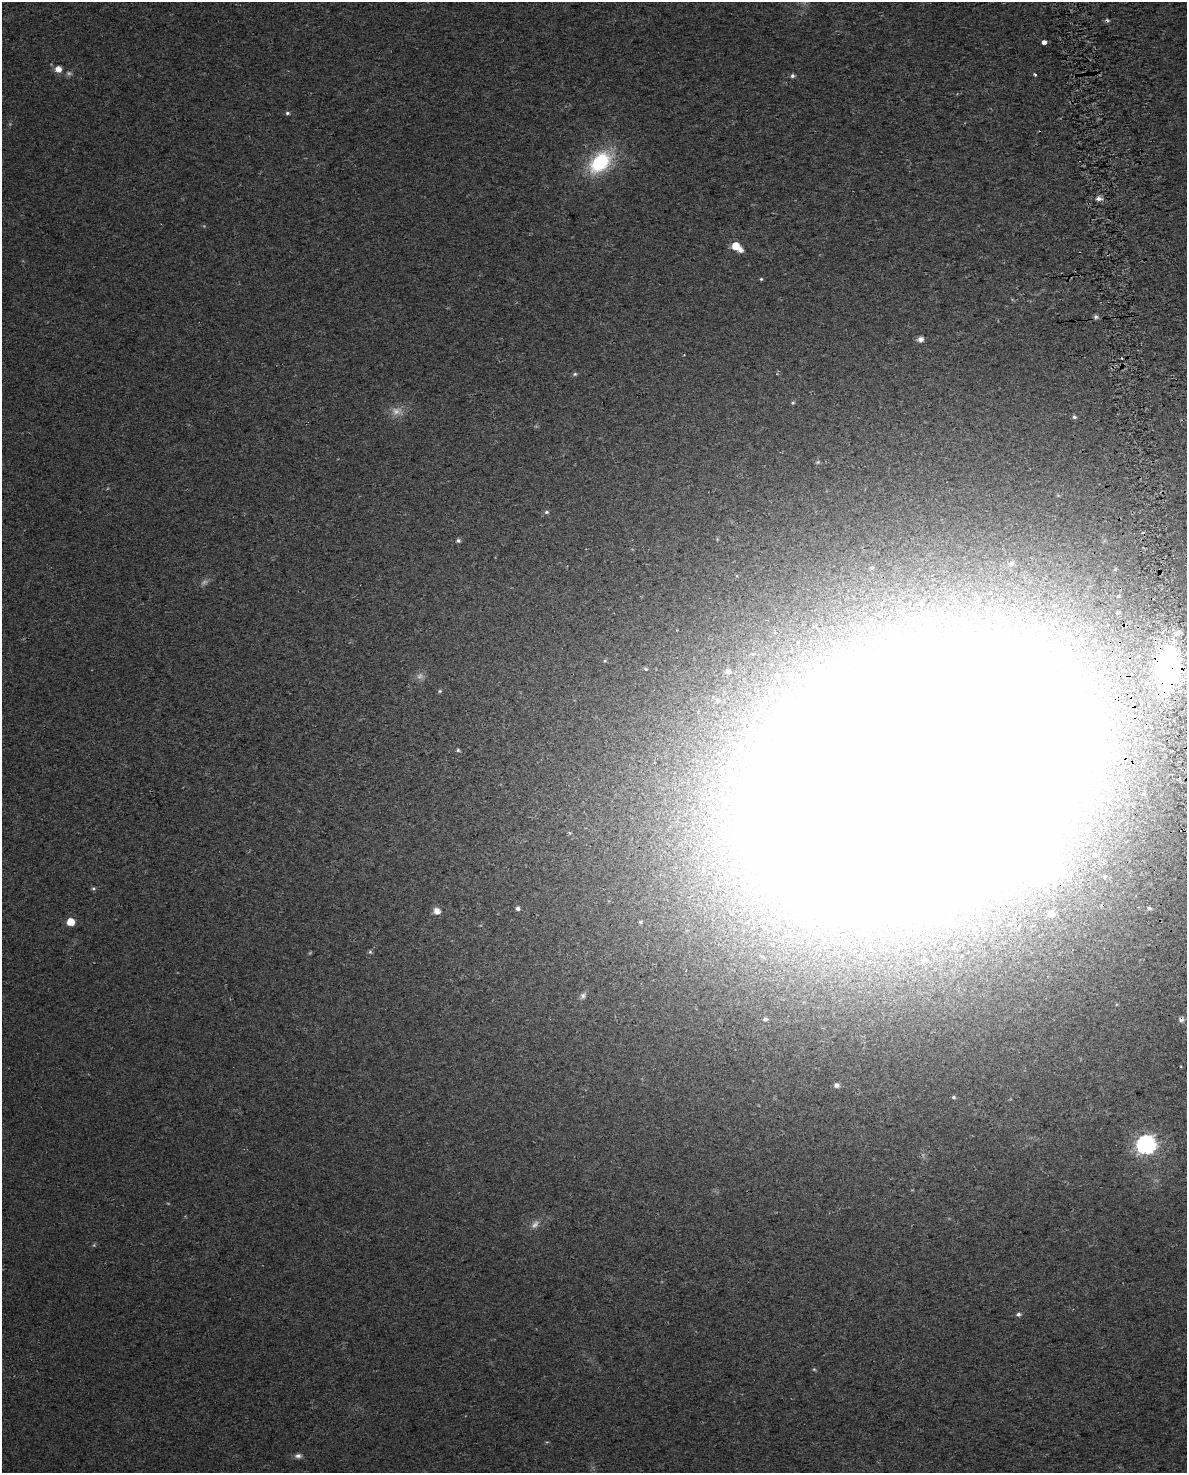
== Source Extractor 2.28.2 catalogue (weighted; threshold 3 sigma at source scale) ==
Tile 6 of 4 x 3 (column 2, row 2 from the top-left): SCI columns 1234-2418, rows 1583-3053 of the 4835 x 4593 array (HDU 1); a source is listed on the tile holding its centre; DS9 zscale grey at full resolution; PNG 1189 x 1475 px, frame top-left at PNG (2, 2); no overlay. Shown black and unused: <1% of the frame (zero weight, under 2 of 3 exposures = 4% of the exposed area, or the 3 px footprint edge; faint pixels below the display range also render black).
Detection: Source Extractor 2.28.2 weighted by HDU 2 'WHT'; one run over the whole footprint, this tile lists its part. Background 0.0222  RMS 0.01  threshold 0.0457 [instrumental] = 3 sigma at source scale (4.5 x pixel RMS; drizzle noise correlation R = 1.50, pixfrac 1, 0.0396/0.0396 arcsec/px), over >= 5 px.
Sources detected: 62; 6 too faint to see at this stretch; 3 inside a brighter object's white glare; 2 cosmic-ray / hot-pixel residue — not listed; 1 inside a brighter listed object's ellipse — not listed separately; the other 50 listed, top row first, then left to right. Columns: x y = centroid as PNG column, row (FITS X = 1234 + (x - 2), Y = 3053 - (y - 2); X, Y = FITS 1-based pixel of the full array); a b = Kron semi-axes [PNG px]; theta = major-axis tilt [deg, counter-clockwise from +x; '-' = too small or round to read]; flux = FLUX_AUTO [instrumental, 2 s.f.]
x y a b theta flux
1044 42 4 3 - 44
58 69 6 6 - 9.2
1035 74 3 3 - 2.5
792 76 5 5 - 2.3
287 113 6 4 1 1.9
600 162 27 18 43 76
1099 198 7 5 -2 4.1
735 246 6 5 - 20
740 250 5 5 - 5.7
761 279 4 4 - 1.2
1096 317 7 6 - 2.5
920 339 6 5 - 5.8
1122 358 3 2 - 0.99
575 374 6 5 - 1.7
793 403 5 4 - 1.4
1074 417 5 4 - 1.9
547 512 6 4 1 2.1
458 541 5 5 - 2.3
1011 564 8 6 26 3.5
872 567 5 3 - 1.2
1118 596 4 4 - 1.6
1118 613 4 3 - 7.9
1168 666 44 26 88 210
645 669 5 4 - 1.5
728 671 7 7 - 4.3
1126 677 4 3 - 9.9
440 691 5 4 - 1.3
717 700 7 5 -18 2.6
458 750 5 4 - 1.6
919 776 152 95 26 29000
1105 876 6 5 - 2
93 888 6 5 - 1.6
518 908 5 5 - 3
1149 908 5 5 - 2.3
437 911 7 7 - 7.2
1051 914 8 7 - 7.4
70 922 5 5 - 19
640 922 4 4 - 1.7
974 932 6 5 - 1.6
370 952 6 5 - 1.6
924 961 7 6 - 3.6
583 996 9 7 53 3.3
765 1019 5 4 - 2.2
1181 1019 6 5 - 4.5
836 1085 7 6 - 3.3
953 1097 6 4 -30 1.7
1146 1144 8 7 - 450
1018 1314 6 6 - 2.5
814 1369 5 5 - 1.2
298 1456 8 6 2 4
Overlapping masked pixels (flux is a lower limit): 4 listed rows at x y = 1168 666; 1126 677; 919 776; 1181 1019